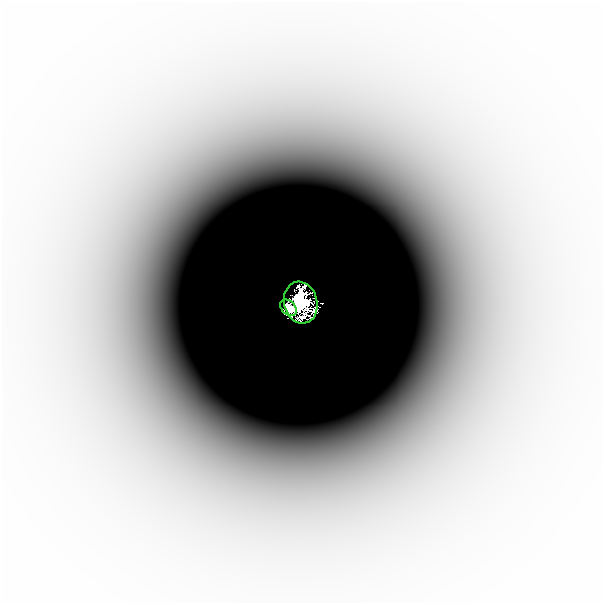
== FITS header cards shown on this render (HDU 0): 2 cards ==
NAXIS1  =                  601
NAXIS2  =                  601

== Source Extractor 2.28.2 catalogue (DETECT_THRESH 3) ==
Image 601 x 601 px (HDU 0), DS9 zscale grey, 1 PNG px = 1 image px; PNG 605 x 605 px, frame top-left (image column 1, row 601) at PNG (2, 2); each listed source drawn as its Kron ellipse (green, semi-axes under 4 px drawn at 4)
Background -5.65e-05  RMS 3.1e-05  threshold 9.31e-05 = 3 sigma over >= 5 px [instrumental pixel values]
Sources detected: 3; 1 with non-positive FLUX_AUTO (blend fragments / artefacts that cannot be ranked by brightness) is neither listed nor drawn; the other 2 listed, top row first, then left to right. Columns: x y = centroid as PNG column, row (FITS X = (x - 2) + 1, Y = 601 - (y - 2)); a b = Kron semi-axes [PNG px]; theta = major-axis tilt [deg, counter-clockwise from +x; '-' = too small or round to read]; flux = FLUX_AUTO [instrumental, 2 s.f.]
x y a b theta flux
301 303 21 16 -76 4
288 308 9 6 -43 2.1
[1 non-positive-flux detection neither listed nor drawn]